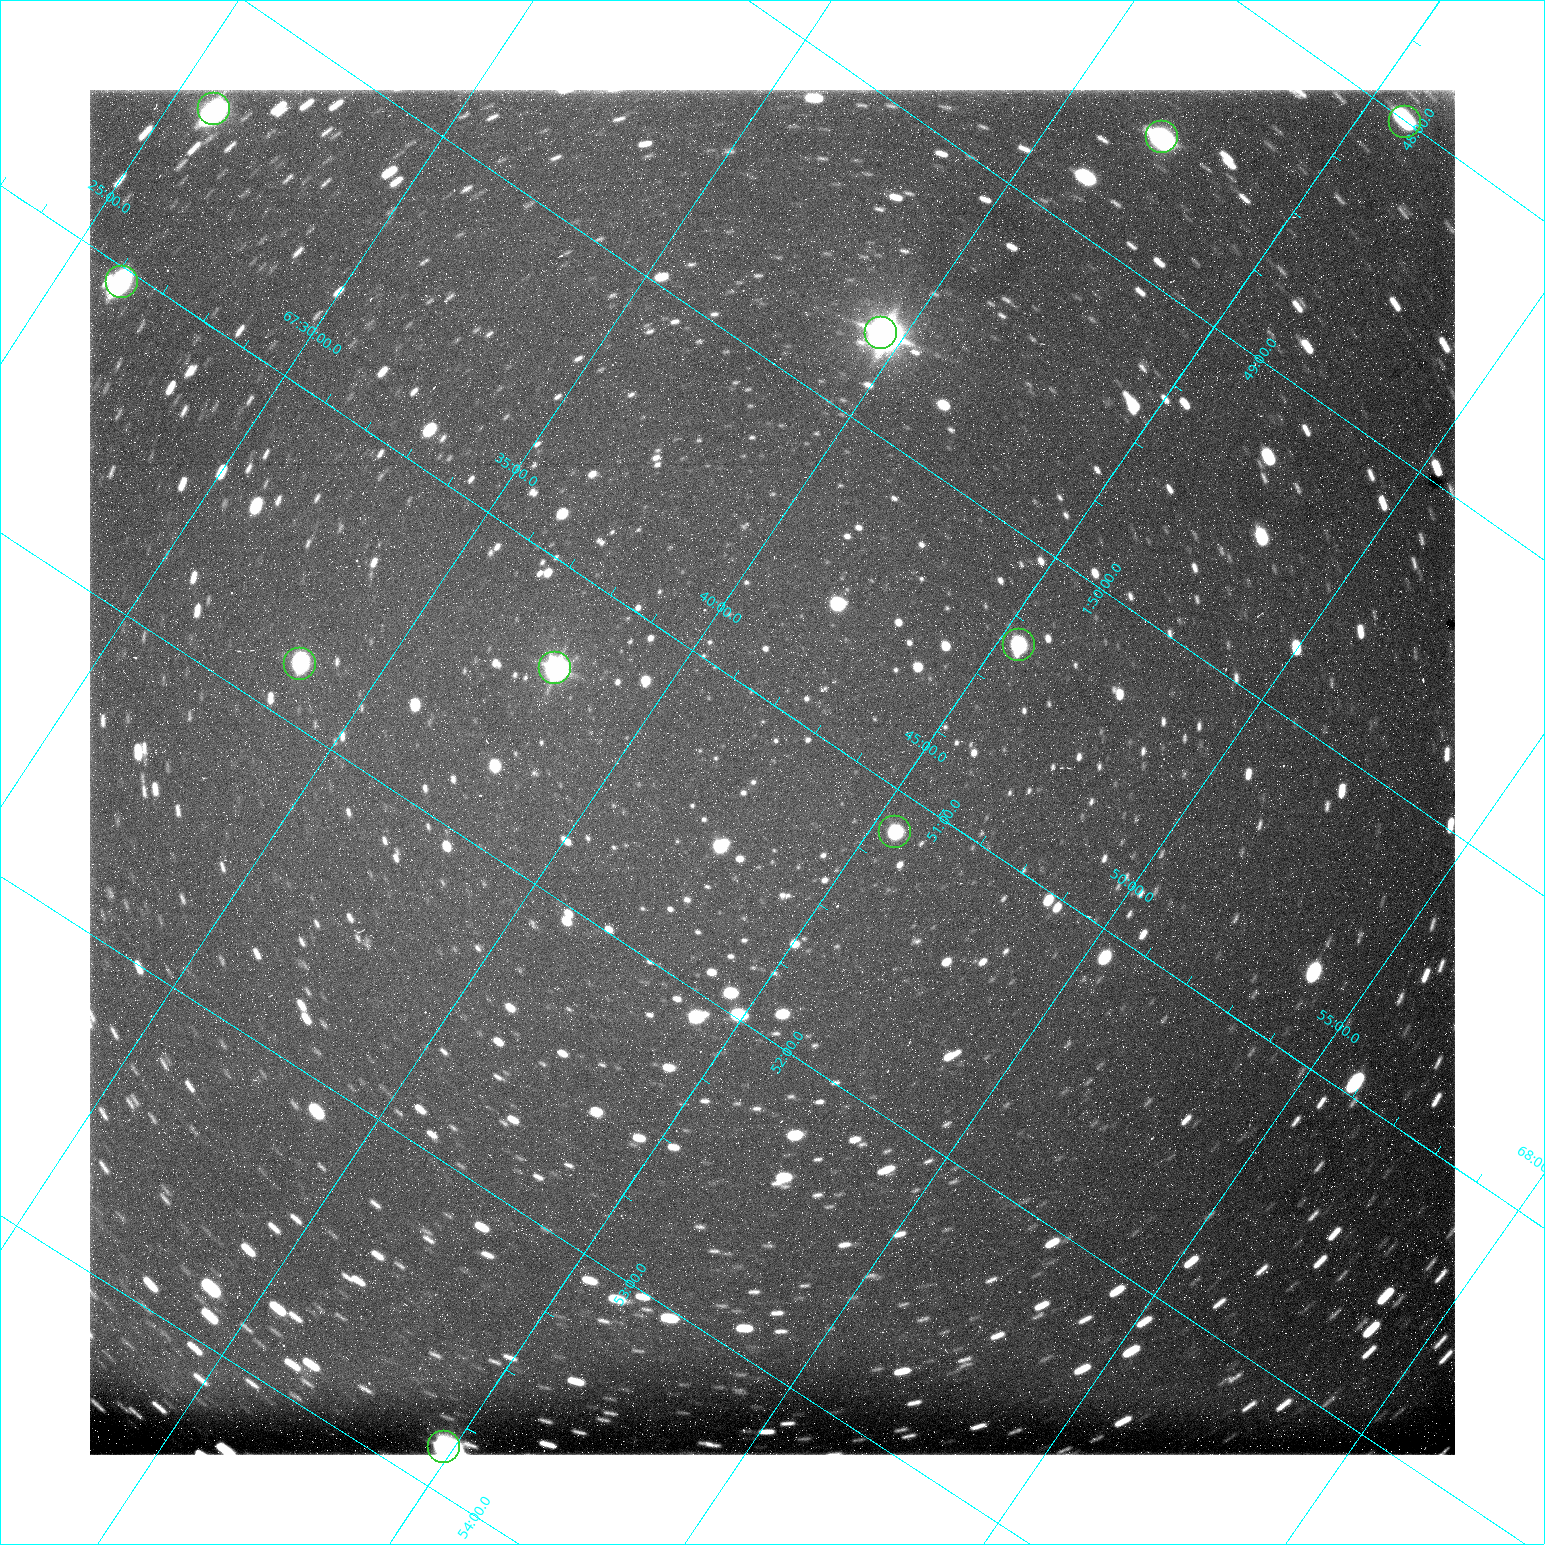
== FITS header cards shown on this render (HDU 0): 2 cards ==
NAXIS1  =                 1365 /fastest changing axis
NAXIS2  =                 1365 /next to fastest changing axis

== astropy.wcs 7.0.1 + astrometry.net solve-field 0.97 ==
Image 1365 x 1365 px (HDU 0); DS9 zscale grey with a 90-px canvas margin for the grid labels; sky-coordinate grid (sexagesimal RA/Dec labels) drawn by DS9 from the SOLVED WCS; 10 Tycho-2 reference stars matched to detected sources circled (green)
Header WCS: RA---TAN/DEC--TAN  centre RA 01:51:12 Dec +67:43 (27.80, +67.71 deg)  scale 1.22 arcsec/px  FOV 27.7' x 27.7'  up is -124 deg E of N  parity flipped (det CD > 0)
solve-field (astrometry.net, Tycho-2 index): VERIFIED the header's WCS against the Tycho-2 star catalogue (10 matches, 0 conflicts) and refined it, rather than solving blind
Solved WCS: RA---TAN-SIP/DEC--TAN-SIP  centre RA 01:51:12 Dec +67:43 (27.80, +67.71 deg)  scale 1.21 arcsec/px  FOV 27.6' x 27.6'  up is -124 deg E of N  parity flipped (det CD > 0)
The solver's refit moves the header's centre by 0.93 arcsec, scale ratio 0.9942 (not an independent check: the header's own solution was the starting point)
Tycho-2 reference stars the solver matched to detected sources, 10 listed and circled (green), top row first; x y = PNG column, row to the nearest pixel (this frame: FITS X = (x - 90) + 1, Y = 1365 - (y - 90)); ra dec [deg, ICRS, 3 dp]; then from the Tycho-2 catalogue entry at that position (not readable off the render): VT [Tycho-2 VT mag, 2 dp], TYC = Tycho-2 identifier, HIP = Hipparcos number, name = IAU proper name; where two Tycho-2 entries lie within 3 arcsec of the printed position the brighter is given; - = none
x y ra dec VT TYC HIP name
214 109 27.592 +67.430 9.97 4044-123-1 - -
1405 122 27.001 +67.764 11.16 4310-858-1 - -
1162 137 27.138 +67.700 10.22 4310-786-1 - -
122 282 27.761 +67.436 11.13 4044-68-1 - -
881 333 27.423 +67.660 8.23 4310-882-1 8506 -
1019 645 27.583 +67.757 11.36 4310-210-1 - -
300 664 27.952 +67.559 11.39 4310-426-1 - -
555 668 27.831 +67.631 9.77 4310-576-1 8630 -
895 832 27.783 +67.758 12.12 4310-680-1 - -
444 1447 28.463 +67.747 9.39 4310-635-1 8851 -